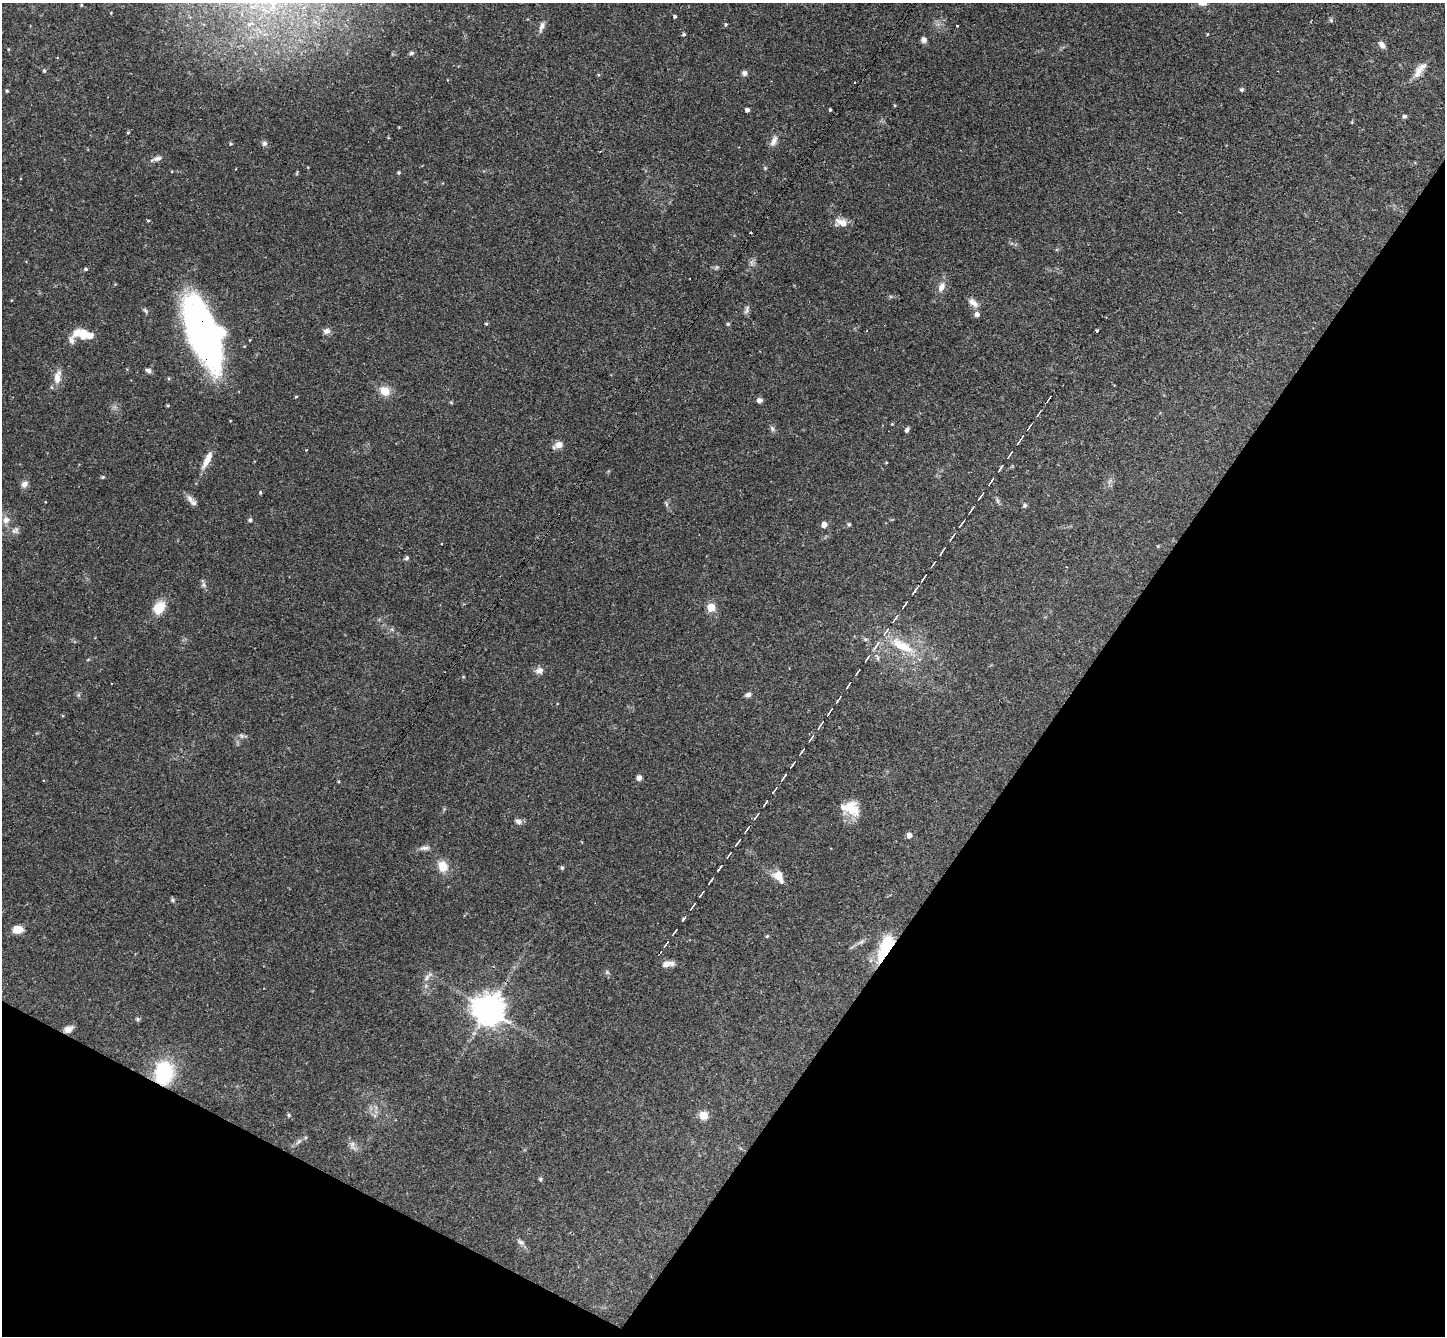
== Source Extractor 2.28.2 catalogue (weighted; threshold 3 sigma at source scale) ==
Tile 15 of 4 x 4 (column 3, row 4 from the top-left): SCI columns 2925-4367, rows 337-1670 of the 5846 x 5873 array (HDU 1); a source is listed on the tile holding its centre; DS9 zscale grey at full resolution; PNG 1447 x 1338 px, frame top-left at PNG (2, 3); no overlay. Shown black and unused: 31% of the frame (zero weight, under 3 of 4 exposures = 6% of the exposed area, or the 3 px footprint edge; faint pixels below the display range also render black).
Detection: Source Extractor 2.28.2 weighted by HDU 2 'WHT'; one run over the whole footprint, this tile lists its part. Background 0.0589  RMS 0.0036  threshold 0.0164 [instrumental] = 3 sigma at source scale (4.5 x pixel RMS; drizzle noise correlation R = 1.50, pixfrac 1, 0.05/0.05 arcsec/px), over >= 5 px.
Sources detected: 159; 2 too faint to see at this stretch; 1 inside a brighter object's white glare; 3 cosmic-ray / hot-pixel residue — not listed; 8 inside a brighter listed object's ellipse — not listed separately; the other 145 listed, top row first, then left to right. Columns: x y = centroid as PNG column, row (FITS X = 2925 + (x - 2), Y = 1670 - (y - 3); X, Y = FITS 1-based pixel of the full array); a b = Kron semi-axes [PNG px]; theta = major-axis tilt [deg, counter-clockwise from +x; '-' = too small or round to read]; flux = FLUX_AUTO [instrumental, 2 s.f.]
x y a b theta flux
81 5 4 3 - 0.35
675 16 3 3 - 0.6
1331 20 6 5 - 0.57
725 24 5 4 - 0.49
957 26 3 3 - 0.7
541 27 15 6 75 1.7
684 34 4 4 - 0.55
1207 34 4 3 - 0.27
924 40 6 6 - 1.5
1382 45 9 6 -54 1.9
8 49 4 3 - 0.29
411 53 7 5 18 0.7
44 71 5 4 - 0.55
1418 72 19 9 65 3.4
744 73 6 6 - 1.2
598 75 5 3 - 0.36
1241 90 5 5 - 0.65
7 91 4 3 - 0.41
747 110 4 4 - 1.3
830 110 3 3 - 0.5
1404 116 5 5 - 0.8
128 133 5 3 - 0.32
774 141 16 7 65 2.1
264 143 7 7 - 1
230 144 5 4 - 0.49
157 159 16 6 15 1.7
399 172 3 3 - 0.51
148 220 5 3 - 0.37
842 222 16 9 -11 3.8
751 263 8 5 -60 1
717 267 7 4 19 0.57
85 269 5 4 - 0.64
941 287 13 8 65 2.7
973 303 15 8 -41 2.3
747 309 13 4 77 1.1
145 310 8 5 -54 0.7
977 314 6 6 - 1.5
486 324 4 3 - 0.44
728 324 4 4 - 0.52
201 328 67 30 -70 120
326 331 10 8 7 1.5
1097 331 3 3 - 3.1
83 334 13 9 84 3.6
71 340 12 7 -84 1.7
148 371 7 6 - 1
57 377 19 9 81 3.8
385 391 12 10 -31 4.7
296 397 4 3 - 0.35
1049 399 8 2 59 0.54
759 400 6 5 - 1.3
168 406 3 3 - 0.41
1040 411 9 3 51 0.64
892 424 4 3 - 0.28
1029 426 7 2 55 0.58
772 429 9 5 -63 0.91
907 430 6 4 61 0.88
1020 441 15 2 56 0.88
558 445 12 7 24 2.6
1010 455 8 2 54 0.66
207 460 25 7 63 4.1
886 463 4 2 - 0.28
1000 468 8 3 57 0.77
103 477 5 4 - 0.51
991 481 9 2 56 0.76
24 484 9 7 56 1.9
260 492 5 4 - 0.4
981 496 10 2 54 0.7
190 498 13 8 -49 1.8
998 501 9 3 -71 0.71
666 504 8 4 -64 0.69
1024 505 6 5 - 0.86
971 510 9 2 57 0.78
6 520 10 9 - 2.3
250 520 5 5 - 0.64
962 523 9 2 54 0.7
849 524 4 4 - 0.69
824 525 5 5 - 2.9
15 530 11 8 41 1.5
952 537 11 2 56 0.72
1158 546 5 3 - 0.31
942 551 8 2 55 0.79
406 558 6 5 - 0.72
933 564 7 2 55 0.62
923 578 9 2 53 0.64
204 585 8 6 -68 1
914 591 9 2 56 0.87
904 605 8 2 53 0.72
711 607 5 5 - 11
159 608 16 12 55 6.7
895 618 11 3 56 0.87
865 639 7 5 -12 0.63
876 645 17 4 55 1.8
902 646 40 13 -28 13
877 657 11 4 -66 0.98
539 670 11 9 17 1.9
857 673 7 2 55 0.61
848 685 7 2 55 0.6
78 695 6 4 72 0.54
748 695 8 5 11 1.1
838 699 10 2 53 0.72
829 712 9 2 55 0.65
63 716 4 3 - 0.31
820 725 10 2 57 0.75
811 738 9 2 57 0.79
802 751 9 2 55 0.69
793 764 8 2 55 0.75
783 777 9 2 55 0.85
639 778 5 4 - 2
774 790 9 2 53 0.68
765 803 7 2 54 0.6
850 808 23 16 -18 8.1
756 816 10 2 55 0.74
518 821 8 7 - 1.3
747 829 10 2 54 0.7
909 835 6 5 - 1.8
738 842 9 2 55 0.69
424 848 16 5 1 1.5
729 855 9 2 55 0.58
443 866 11 9 -62 5.7
562 867 5 4 - 0.65
720 868 7 2 54 0.77
778 876 13 11 -37 4.2
710 881 8 2 54 0.68
701 894 7 2 54 0.62
173 900 6 5 - 0.64
693 906 10 2 54 0.64
683 919 6 3 56 0.77
18 929 9 6 7 5.9
675 932 7 2 53 0.63
767 936 6 3 45 0.38
666 944 13 3 53 0.98
887 946 23 10 62 23
667 964 11 8 14 2.4
607 972 6 5 - 0.6
428 976 19 6 44 1.6
489 1010 9 9 - 650
137 1019 6 5 - 0.58
68 1029 12 7 26 2.2
164 1073 27 20 81 23
289 1115 5 5 - 0.54
703 1115 11 10 - 3.1
298 1141 10 6 44 1.3
352 1145 14 7 -74 1.7
540 1179 5 5 - 0.58
520 1242 12 6 -37 1.3
Overlapping masked pixels (flux is a lower limit): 4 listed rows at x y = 201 328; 887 946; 68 1029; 164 1073